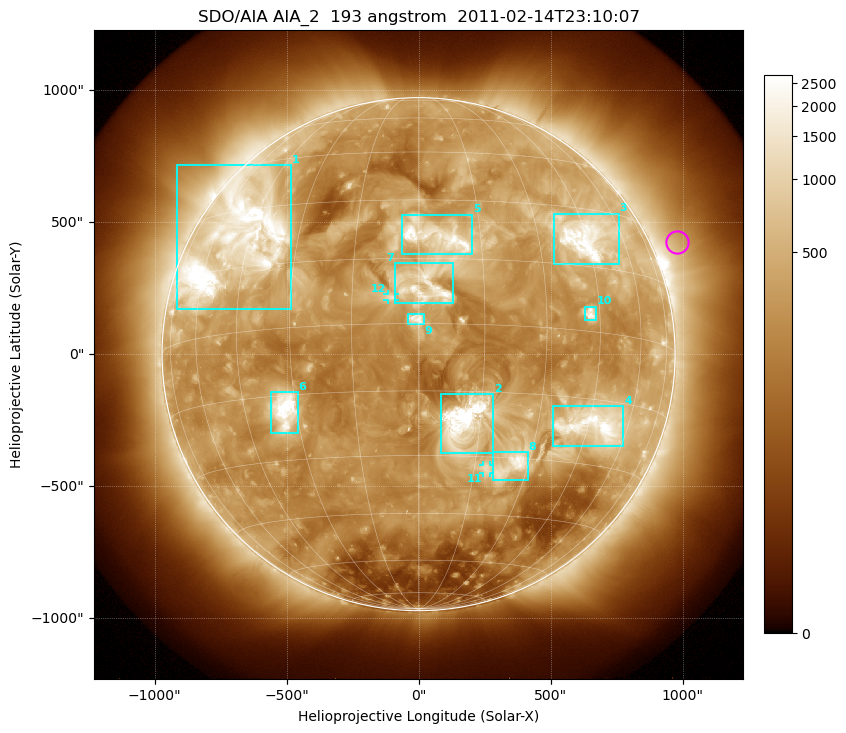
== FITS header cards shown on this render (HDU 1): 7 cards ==
TELESCOP= 'SDO/AIA'
INSTRUME= 'AIA_2'
WAVELNTH=                  193
WAVEUNIT= 'angstrom'
DATE-OBS= '2011-02-14T23:10:07.84'
CTYPE1  = 'HPLN-TAN'
CTYPE2  = 'HPLT-TAN'

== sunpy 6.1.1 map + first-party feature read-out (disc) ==
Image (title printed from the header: SDO/AIA AIA_2  193 angstrom  2011-02-14T23:10:07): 1024 x 1024 px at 2.4 arcsec/px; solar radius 972 arcsec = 405 px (full disc in frame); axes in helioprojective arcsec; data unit not stated in the header (colour bar unlabelled)
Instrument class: DISC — disc imager (sunpy class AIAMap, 193 A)
Bright regions (active regions / flare kernels): reference = the median radial profile (limb darkening/brightening removed); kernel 9 px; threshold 5 sigma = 695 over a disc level ~282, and >= 1.15x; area >= 12 px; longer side >= 10 px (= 24 arcsec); searched inside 0.97 R_sun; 12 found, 12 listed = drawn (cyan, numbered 1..; 2 of them under ~33 arcsec drawn as corner ticks so the feature stays visible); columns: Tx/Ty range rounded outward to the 5 arcsec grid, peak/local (2 s.f.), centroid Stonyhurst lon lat
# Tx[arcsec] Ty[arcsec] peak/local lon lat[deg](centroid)
1 -920..-485 170..715 12 -49 +22
2 85..280 -375..-150 18 +11 -22
3 510..760 340..535 14 +44 +22
4 505..775 -350..-195 13 +47 -21
5 -65..205 380..530 9.6 +4 +20
6 -560..-455 -300..-145 11 -33 -18
7 -90..130 190..345 8.9 +2 +8
8 280..415 -475..-370 6.7 +25 -32
9 -40..20 110..155 9.3 +0 +1
10 630..675 130..180 8.1 +42 +4
11 245..270 -450..-420 3.7 +18 -33
12 -120..-85 205..230 4.9 -6 +6
Off-limb structures (1.02-1.3 R_sun): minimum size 162 px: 4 found; the strongest spans PA ~275..320 deg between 1.02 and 1.3 R_sun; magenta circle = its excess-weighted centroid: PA ~295 deg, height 1.1 R_sun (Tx ~980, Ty ~425 arcsec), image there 1.8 x the reference